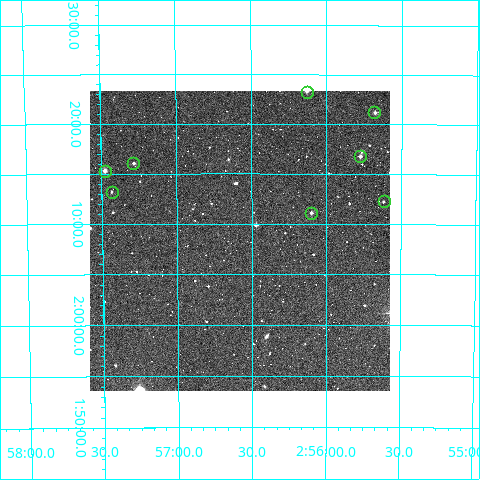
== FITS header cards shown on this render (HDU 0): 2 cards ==
NAXIS1  =                  300
NAXIS2  =                  300

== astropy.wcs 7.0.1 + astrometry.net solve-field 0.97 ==
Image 300 x 300 px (HDU 0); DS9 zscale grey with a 90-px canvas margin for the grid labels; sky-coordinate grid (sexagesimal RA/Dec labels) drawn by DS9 from the SOLVED WCS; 8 Tycho-2 reference stars matched to detected sources circled (green)
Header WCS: RA---TAN/DEC--TAN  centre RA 02:56:35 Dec +02:08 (44.14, +2.14 deg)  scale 6 arcsec/px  FOV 30.0' x 30.0'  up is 0 deg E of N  parity normal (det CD < 0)
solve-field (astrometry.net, Tycho-2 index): VERIFIED the header's WCS against the Tycho-2 star catalogue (verified at 2 index scales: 8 matches each, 0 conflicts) and refined it, rather than solving blind
Solved WCS: RA---TAN-SIP/DEC--TAN-SIP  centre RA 02:56:35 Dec +02:08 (44.15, +2.14 deg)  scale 6.02 x 5.96 arcsec/px (non-square pixels)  FOV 30.1' x 29.8'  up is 0 deg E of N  parity normal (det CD < 0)
The solver's refit moves the header's centre by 5.3 arcsec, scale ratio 1.004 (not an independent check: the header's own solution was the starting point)
Tycho-2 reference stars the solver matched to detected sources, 8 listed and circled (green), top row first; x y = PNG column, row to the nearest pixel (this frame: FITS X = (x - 90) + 1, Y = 300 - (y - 91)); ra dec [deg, ICRS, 3 dp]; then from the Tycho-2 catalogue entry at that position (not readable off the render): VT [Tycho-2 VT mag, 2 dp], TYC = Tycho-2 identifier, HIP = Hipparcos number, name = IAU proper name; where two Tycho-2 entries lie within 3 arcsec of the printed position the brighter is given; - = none
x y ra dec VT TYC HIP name
307 92 44.033 +2.387 10.75 48-846-1 - -
374 112 43.920 +2.353 11.01 48-840-1 - -
360 156 43.944 +2.279 11.23 48-701-1 - -
133 163 44.321 +2.268 11.69 48-808-1 - -
105 171 44.369 +2.255 10.37 48-915-1 - -
112 192 44.358 +2.220 11.86 48-1041-1 - -
384 201 43.904 +2.204 12.06 48-698-1 - -
311 213 44.026 +2.185 11.17 48-785-1 - -